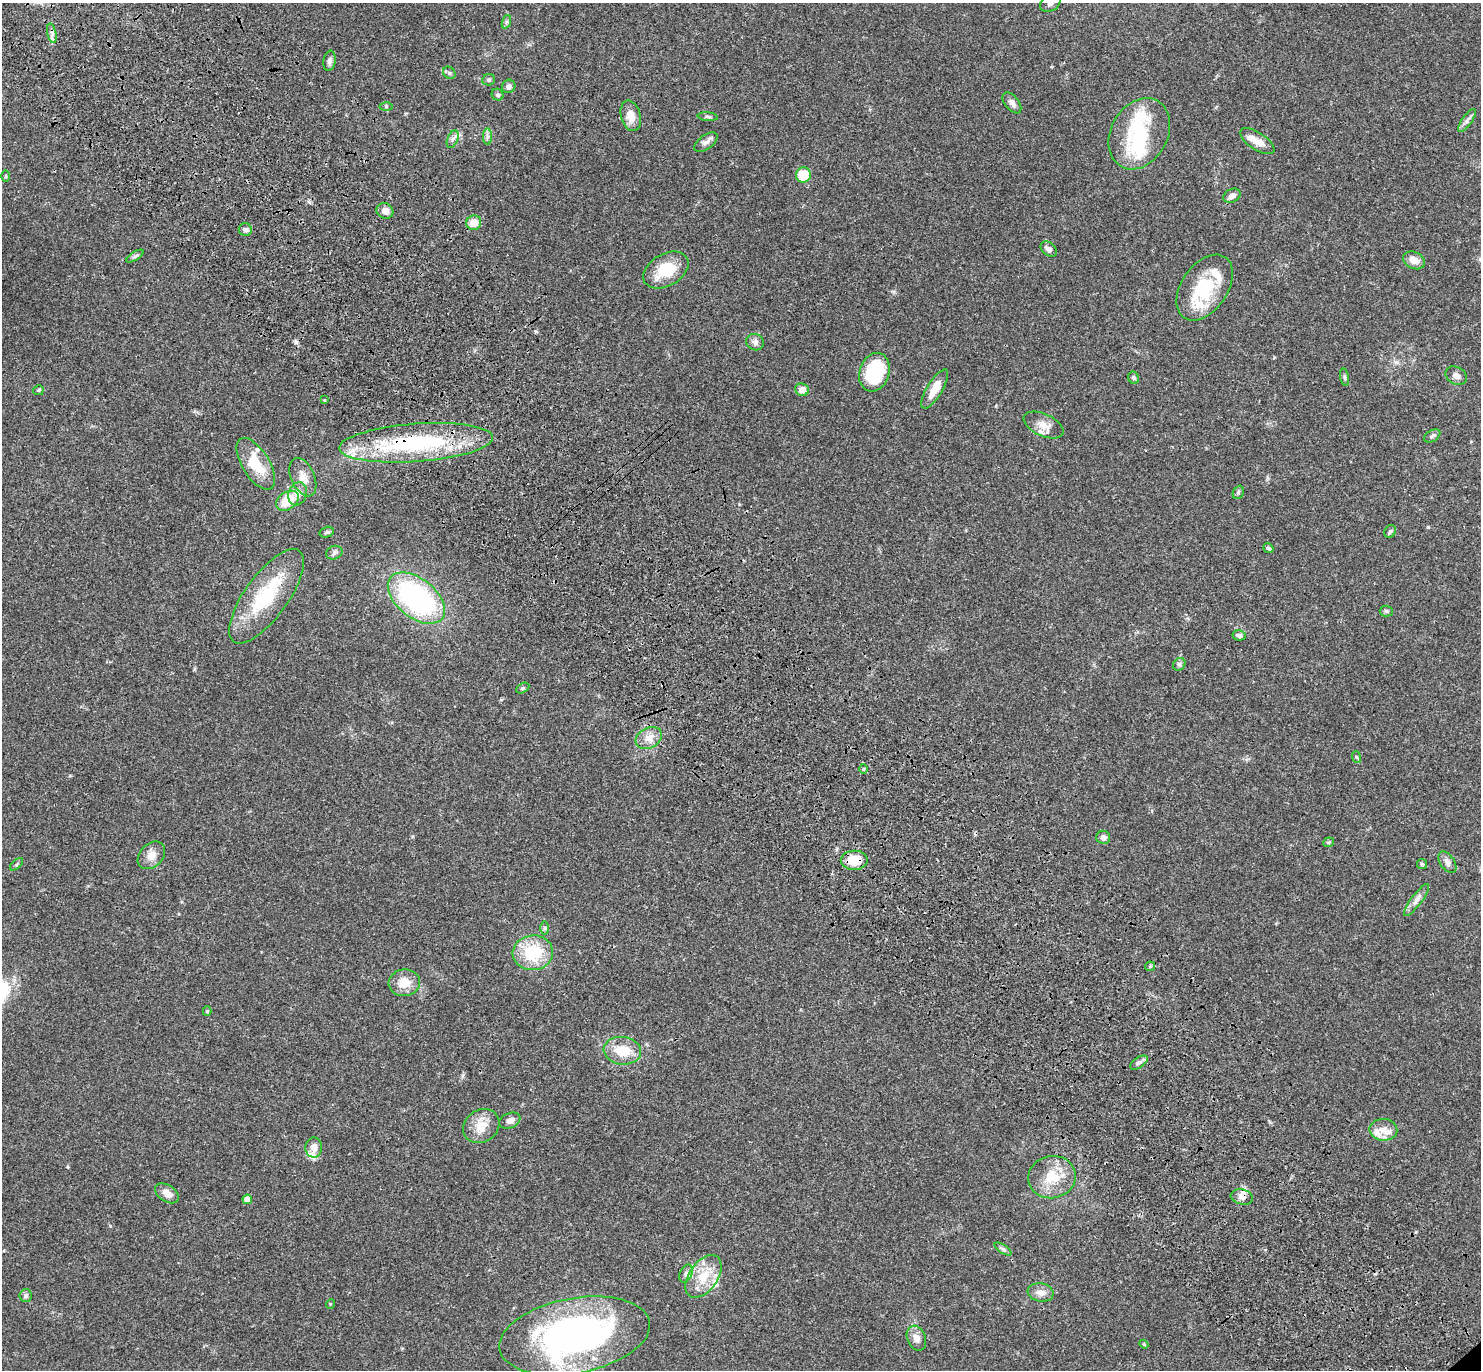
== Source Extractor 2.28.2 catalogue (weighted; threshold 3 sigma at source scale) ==
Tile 11 of 4 x 4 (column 3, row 3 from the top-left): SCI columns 3057-4535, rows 1614-2981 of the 6115 x 6103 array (HDU 1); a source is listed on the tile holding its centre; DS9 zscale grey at full resolution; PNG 1483 x 1372 px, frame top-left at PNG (2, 3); each listed source drawn as its Kron ellipse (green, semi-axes under 4 px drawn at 4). Shown black and unused: <1% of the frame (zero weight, under 3 of 4 exposures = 6% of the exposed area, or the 3 px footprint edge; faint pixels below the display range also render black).
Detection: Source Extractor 2.28.2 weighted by HDU 2 'WHT'; one run over the whole footprint, this tile lists its part. Background 0.0501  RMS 0.0056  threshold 0.0252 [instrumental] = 3 sigma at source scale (4.5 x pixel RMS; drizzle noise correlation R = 1.50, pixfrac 1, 0.05/0.05 arcsec/px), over >= 5 px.
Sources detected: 101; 2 inside a brighter object's white glare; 1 cosmic-ray / hot-pixel residue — neither listed nor drawn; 7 inside a brighter listed object's ellipse — not listed separately; the other 91 listed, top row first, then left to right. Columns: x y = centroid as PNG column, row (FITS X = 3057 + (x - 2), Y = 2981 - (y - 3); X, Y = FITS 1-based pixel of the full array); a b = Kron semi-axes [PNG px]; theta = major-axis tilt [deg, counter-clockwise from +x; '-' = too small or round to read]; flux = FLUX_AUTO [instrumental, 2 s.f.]
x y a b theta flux
1050 3 11 8 35 2.3
506 22 7 4 71 1.1
52 33 10 4 -77 2
329 61 10 6 81 2.1
449 73 7 5 -45 1
489 80 6 5 - 1.1
509 86 7 6 - 2.2
498 95 6 5 - 1.1
1012 103 12 6 -51 2.5
386 107 6 4 0 0.82
631 116 15 9 -75 6.1
708 117 10 4 -5 1.2
1467 120 13 5 55 2.1
1139 134 38 28 61 33
487 137 8 4 -90 1.5
453 139 9 5 67 1.8
1257 141 20 8 -34 6.1
706 142 13 7 37 2.6
803 175 7 7 - 15
6 176 5 3 - 0.59
1232 196 9 6 26 2.6
385 211 8 7 - 3.7
474 223 7 7 - 7.2
245 230 6 6 - 1.4
1049 249 9 6 -39 2.3
135 256 10 4 32 1.1
1414 260 11 8 -25 4.7
666 270 24 16 30 18
1205 288 37 23 56 31
755 342 9 8 - 2.3
874 372 20 15 71 38
1456 376 11 8 -31 2.9
1344 377 9 3 -79 0.98
1134 378 6 5 - 1.4
935 389 22 7 59 8.2
38 390 5 5 - 0.74
802 390 7 6 - 4.6
324 400 3 3 - 0.64
1043 425 21 11 -24 6.2
1432 436 9 5 31 1.3
416 443 77 19 4 70
256 464 29 13 -58 17
303 477 20 11 -66 6.5
1238 492 7 5 68 0.97
298 494 12 9 71 4.3
287 501 12 8 35 13
1390 531 7 5 57 1.2
327 532 7 5 16 1.1
1268 548 5 4 - 1.1
334 553 8 6 23 1.5
266 596 56 21 54 38
416 598 33 19 -38 100
1386 611 6 5 - 0.92
1239 635 6 5 - 1.8
1179 664 7 5 44 1.1
523 688 7 4 28 0.88
649 738 14 10 29 5.3
1356 757 6 3 -70 0.75
863 769 5 3 - 0.53
1103 837 7 6 - 2.4
1328 842 5 4 - 0.67
151 855 16 11 45 5.4
854 860 13 9 0 13
1447 862 12 7 -57 2.7
17 864 8 4 43 0.82
1422 864 5 5 - 0.81
1417 900 19 5 53 3.4
545 928 6 4 -90 0.91
533 953 20 17 5 25
1150 966 5 4 - 0.69
404 983 16 13 6 8.5
207 1011 5 4 - 0.71
622 1051 19 13 -7 14
1139 1063 10 5 33 1.6
510 1121 11 7 23 2.8
481 1126 19 16 35 8.8
1383 1130 14 11 -2 5.5
314 1147 10 8 89 4.1
1052 1177 24 21 12 15
167 1193 13 8 -33 4.9
1242 1197 11 7 -14 3
247 1199 5 5 - 5.2
1003 1249 10 4 -32 1.3
686 1274 9 6 64 2
703 1276 24 14 55 14
1041 1292 13 9 -10 4.1
26 1295 6 6 - 1.6
330 1304 5 3 - 0.44
574 1336 76 37 11 210
916 1338 13 9 -68 4.1
1144 1344 4 4 - 0.63
Overlapping masked pixels (flux is a lower limit): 3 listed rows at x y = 416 443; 854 860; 1242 1197
Isophote crosses this tile's border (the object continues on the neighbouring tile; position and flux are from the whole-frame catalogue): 1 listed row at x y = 1050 3